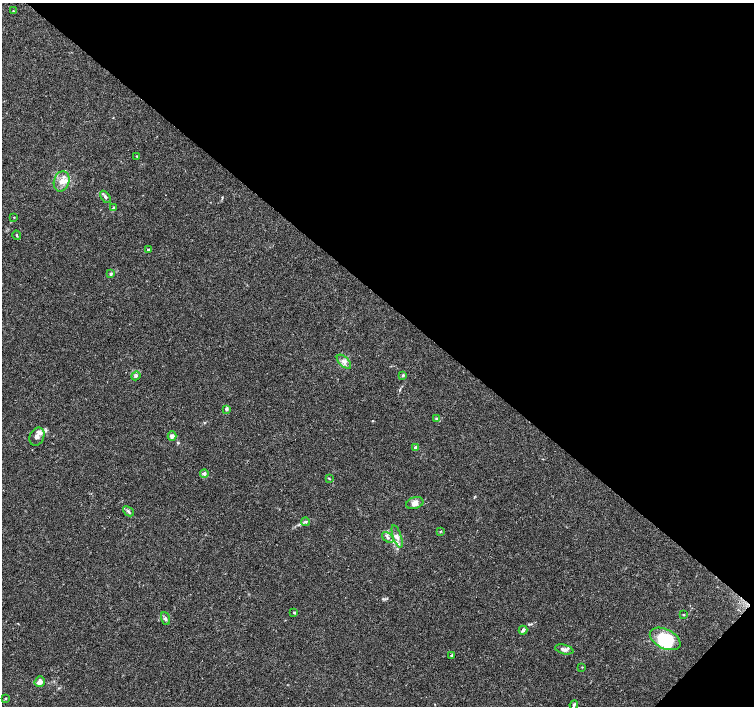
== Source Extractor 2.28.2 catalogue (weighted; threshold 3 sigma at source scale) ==
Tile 8 of 4 x 4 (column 4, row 2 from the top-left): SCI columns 4511-6014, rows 2983-4389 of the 6020 x 6029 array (HDU 1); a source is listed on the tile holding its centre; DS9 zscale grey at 2 x 2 block average (1 PNG px = mean of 2 x 2 image px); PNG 756 x 708 px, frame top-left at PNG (2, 3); each listed source drawn as its Kron ellipse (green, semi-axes under 4 px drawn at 4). Shown black and unused: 43% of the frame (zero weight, under 3 of 4 exposures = <1% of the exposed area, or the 3 px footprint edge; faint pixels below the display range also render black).
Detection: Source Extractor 2.28.2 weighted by HDU 2 'WHT'; one run over the whole footprint, this tile lists its part. Background 0.0514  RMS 0.0037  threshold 0.0167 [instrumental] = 3 sigma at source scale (4.5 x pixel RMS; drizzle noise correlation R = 1.50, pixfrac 1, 0.0396/0.0396 arcsec/px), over >= 5 px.
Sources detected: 40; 2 inside a brighter object's white glare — neither listed nor drawn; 2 inside a brighter listed object's ellipse — not listed separately; the other 36 listed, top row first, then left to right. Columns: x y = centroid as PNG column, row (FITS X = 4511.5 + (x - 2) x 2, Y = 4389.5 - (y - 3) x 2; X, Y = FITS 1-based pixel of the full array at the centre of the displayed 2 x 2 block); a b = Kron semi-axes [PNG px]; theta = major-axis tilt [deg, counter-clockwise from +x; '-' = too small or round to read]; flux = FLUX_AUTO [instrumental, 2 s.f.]
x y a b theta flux
13 11 2 2 - 0.61
137 156 3 3 - 0.57
62 181 10 7 72 6.7
105 197 7 4 -56 1.9
114 207 4 3 - 0.91
14 217 2 2 - 0.48
17 235 5 2 - 0.76
148 250 2 2 - 3.2
111 274 4 3 - 1.1
344 362 9 5 -44 3.6
403 375 4 3 - 0.93
136 376 5 4 - 1.7
227 409 3 3 - 1.6
436 419 4 3 - 0.89
172 436 5 4 - 3.2
37 437 9 7 64 5
416 448 2 2 - 6.6
204 473 4 4 - 1.8
329 479 4 2 - 0.57
415 503 9 5 17 4.7
128 511 6 3 -42 1.7
306 522 4 3 - 1.2
440 531 3 2 - 0.54
397 536 11 3 -71 3.3
388 538 6 3 -39 1.9
294 612 4 3 - 0.73
684 615 3 2 - 0.58
165 619 6 4 -70 1.7
523 630 4 3 - 2.2
665 639 16 9 -26 32
564 649 9 4 -13 3.1
452 655 4 3 - 1.1
582 667 3 2 - 0.45
40 682 5 5 - 4.6
5 698 3 3 - 0.61
574 705 4 3 - 1.1